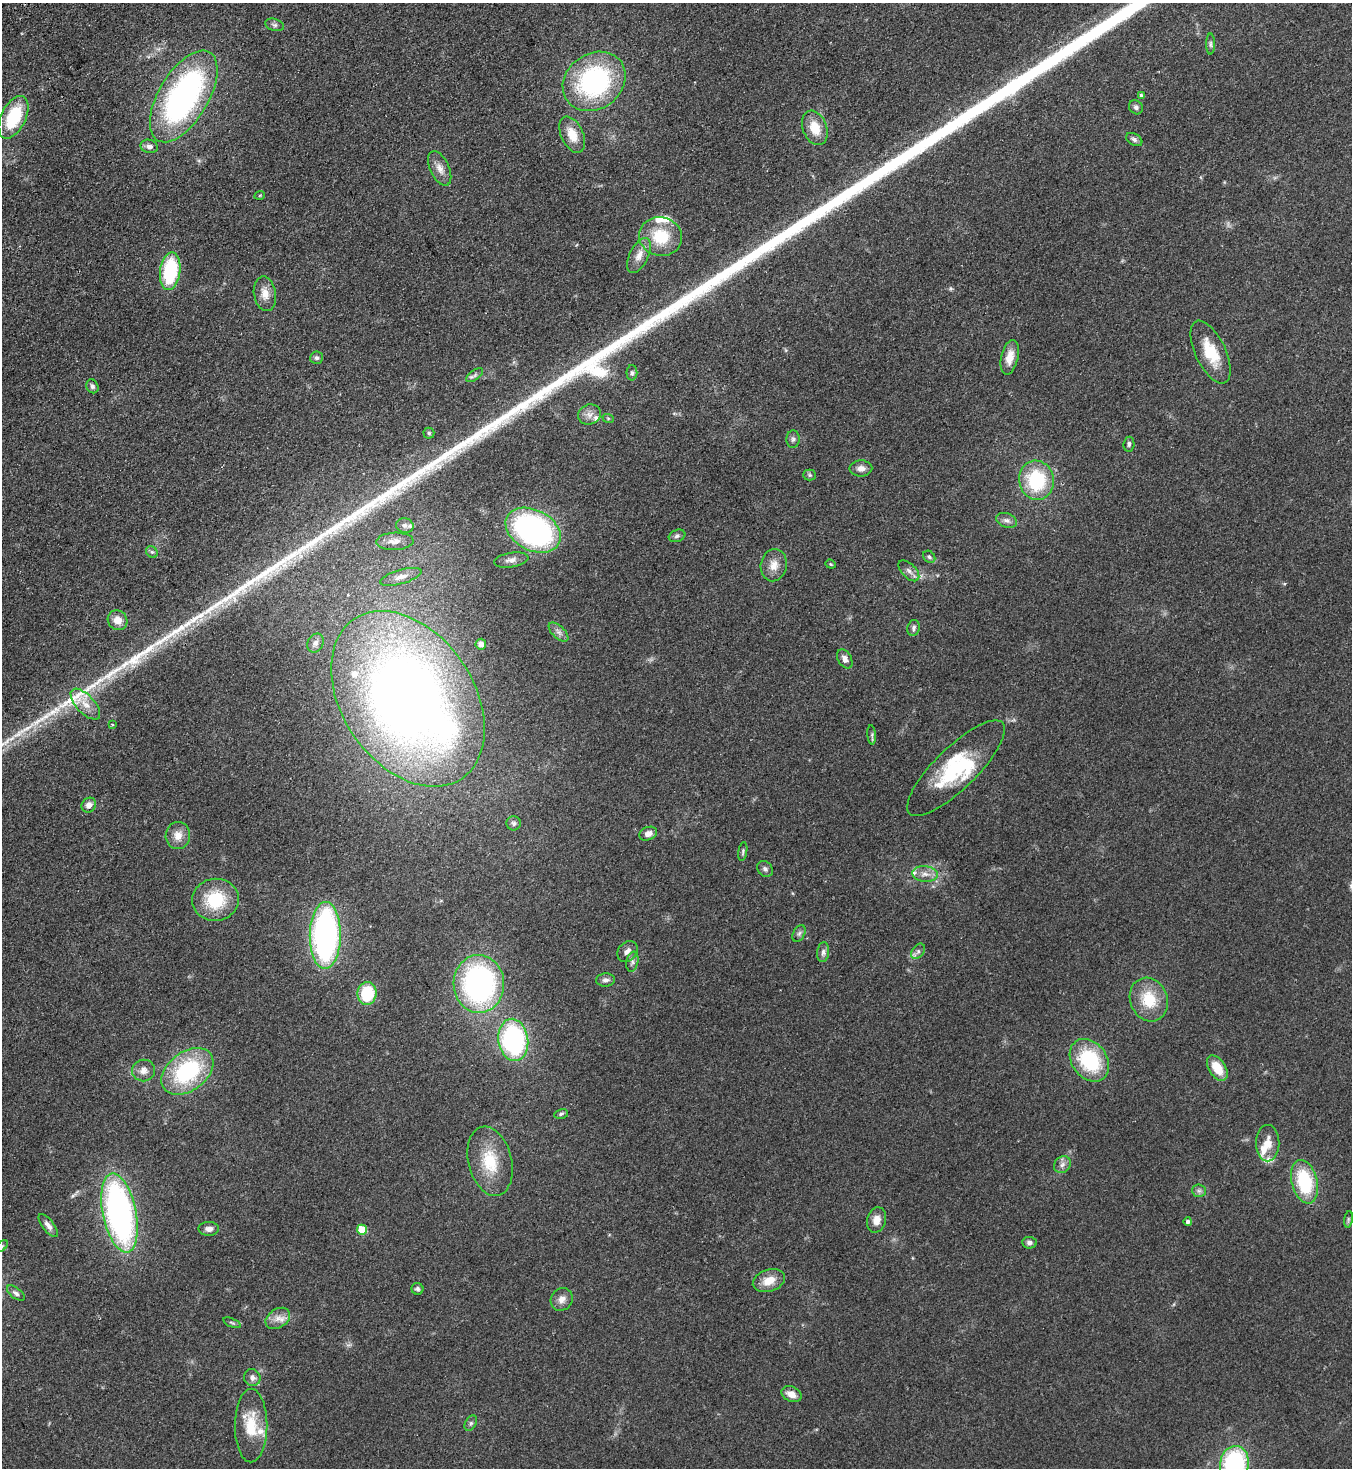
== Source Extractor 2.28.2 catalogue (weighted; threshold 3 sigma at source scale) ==
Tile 11 of 4 x 4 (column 3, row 3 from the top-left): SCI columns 3032-4381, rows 1517-2982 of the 5925 x 5963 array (HDU 1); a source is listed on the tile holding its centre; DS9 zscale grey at full resolution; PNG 1354 x 1470 px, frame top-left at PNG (2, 3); each listed source drawn as its Kron ellipse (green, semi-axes under 4 px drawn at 4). Shown black and unused: <1% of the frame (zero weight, under 2 of 3 exposures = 3% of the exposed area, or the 3 px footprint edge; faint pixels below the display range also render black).
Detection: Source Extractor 2.28.2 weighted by HDU 2 'WHT'; one run over the whole footprint, this tile lists its part. Background 0.091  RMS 0.009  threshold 0.0403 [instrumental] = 3 sigma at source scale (4.5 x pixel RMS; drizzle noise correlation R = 1.50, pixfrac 1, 0.05/0.05 arcsec/px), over >= 5 px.
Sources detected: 113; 1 inside a brighter object's white glare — neither listed nor drawn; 9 inside a brighter listed object's ellipse — not listed separately; the other 103 listed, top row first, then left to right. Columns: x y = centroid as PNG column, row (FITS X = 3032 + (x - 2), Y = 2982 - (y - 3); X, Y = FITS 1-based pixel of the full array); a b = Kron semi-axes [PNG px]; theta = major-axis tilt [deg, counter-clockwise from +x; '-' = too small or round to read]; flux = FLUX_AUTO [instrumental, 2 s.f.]
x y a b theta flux
274 25 9 6 -17 2.5
1210 44 10 4 -90 1.9
594 81 33 27 36 140
1141 95 4 4 - 1.3
184 96 51 25 59 240
1136 107 7 6 - 2.7
13 117 23 12 64 48
815 128 18 12 -69 17
572 135 19 11 -65 15
1134 139 9 6 -30 2.8
149 146 9 6 -15 4.5
440 168 18 9 -66 7.4
260 195 5 3 - 0.86
661 237 22 19 -15 33
639 255 19 9 64 8.8
170 271 19 10 83 66
265 294 17 11 -80 10
1210 352 34 15 -65 29
1010 357 18 8 77 10
316 358 6 6 - 2
632 373 8 5 89 2
475 375 10 5 35 2.5
92 386 7 6 - 2.2
589 414 11 10 - 5.5
608 418 6 3 -19 1.1
429 433 5 5 - 1.4
793 439 9 6 87 2.5
1129 444 7 5 84 2.2
861 468 11 8 1 5.7
810 475 6 5 - 1.7
1036 480 20 17 -81 57
1007 520 10 7 -19 3.8
405 525 9 7 -15 3.5
533 530 29 20 -28 210
677 536 8 6 20 2.1
395 541 19 8 2 7.8
152 552 6 5 - 1.7
929 557 7 5 -45 1.9
511 560 17 7 9 4.9
831 564 5 4 - 0.95
774 565 16 13 77 10
909 571 13 7 -45 4.3
401 577 21 7 16 6.8
118 620 10 9 - 9.6
914 628 8 6 77 2.6
559 632 12 6 -43 3.8
315 643 10 7 65 3.4
481 644 5 5 - 5
845 659 10 6 -60 4.5
408 699 96 65 -56 1000
85 704 19 9 -47 10
112 725 4 3 - 0.81
872 735 9 4 -86 1.6
956 768 65 21 44 66
89 805 8 7 - 5.4
514 823 7 7 - 2.4
648 834 9 6 21 4.8
178 835 13 12 - 9.3
743 851 9 4 80 1.6
765 869 9 7 -41 2.7
925 874 12 8 -5 6.3
215 900 23 21 6 40
799 933 9 5 63 2.4
325 935 33 15 89 240
627 951 11 9 47 5.4
918 951 8 5 54 2.7
823 952 10 6 83 3.1
632 962 10 6 79 2.9
605 980 9 6 2 3.1
479 984 29 25 -88 210
367 993 11 9 81 39
1149 1000 22 18 -67 28
513 1040 21 15 -81 130
1089 1060 23 17 -53 62
1217 1068 14 8 -57 18
143 1070 11 11 - 6.1
187 1071 29 19 37 85
561 1114 7 4 12 1.6
1268 1143 18 11 89 11
490 1161 35 21 -76 34
1062 1165 9 7 47 3.8
1304 1182 22 13 -76 55
1199 1191 7 6 - 2.4
119 1213 40 16 -78 270
1348 1219 8 4 82 1.5
877 1220 13 9 74 8.6
1188 1222 4 4 - 2.5
48 1226 14 5 -53 4.5
209 1229 10 7 -1 4.3
362 1230 5 5 - 29
1029 1243 7 6 - 2.9
2 1246 7 4 45 1.3
769 1281 17 11 19 12
417 1289 6 5 - 1.8
16 1293 10 5 -37 2.8
562 1299 12 10 52 6
278 1318 13 9 33 7.2
232 1323 9 3 -22 1.4
252 1378 9 8 - 3.9
791 1394 10 7 -23 8.3
471 1423 8 5 60 2
251 1426 37 16 90 28
1234 1464 18 14 82 110
Isophote crosses this tile's border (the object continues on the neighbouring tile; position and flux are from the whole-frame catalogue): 2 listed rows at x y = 2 1246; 1234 1464
Unlisted compact peaks at least as high as the median listed source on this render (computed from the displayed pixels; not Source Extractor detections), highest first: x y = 126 663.